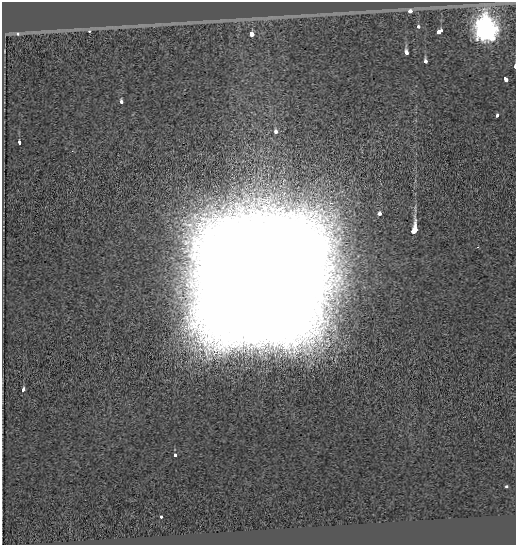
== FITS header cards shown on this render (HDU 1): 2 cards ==
NAXIS1  =                  514
NAXIS2  =                  543

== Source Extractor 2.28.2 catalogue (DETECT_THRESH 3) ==
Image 514 x 543 px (HDU 1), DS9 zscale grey, 1 PNG px = 1 image px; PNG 518 x 547 px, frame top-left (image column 1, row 543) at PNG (2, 2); no overlay
Background -0.193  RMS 0.071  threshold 0.214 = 3 sigma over >= 5 px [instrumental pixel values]
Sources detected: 23; all 23 listed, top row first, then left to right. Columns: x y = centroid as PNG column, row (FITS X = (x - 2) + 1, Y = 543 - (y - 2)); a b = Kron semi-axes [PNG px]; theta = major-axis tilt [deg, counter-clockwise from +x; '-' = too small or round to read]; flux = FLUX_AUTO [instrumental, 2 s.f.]
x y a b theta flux
410 11 4 3 - 60
418 27 3 3 - 30
485 30 9 8 - 5400
89 31 4 3 - 10
440 31 5 3 - 150
17 34 5 5 - 11
252 34 4 3 - 150
406 52 4 3 - 72
425 61 4 4 - 48
515 66 4 2 - 71
505 79 4 3 - 120
121 102 3 3 - 51
497 115 3 3 - 59
275 131 4 3 - 74
19 143 4 3 - 43
380 213 3 3 - 45
415 230 5 4 - 1300
478 247 2 2 - 3.3
258 286 58 57 - 500000
23 390 4 3 - 100
175 455 3 3 - 33
507 486 3 3 - 16
161 516 3 3 - 21
At the frame edge (FLAGS 8, measured only in part): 1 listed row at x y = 515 66